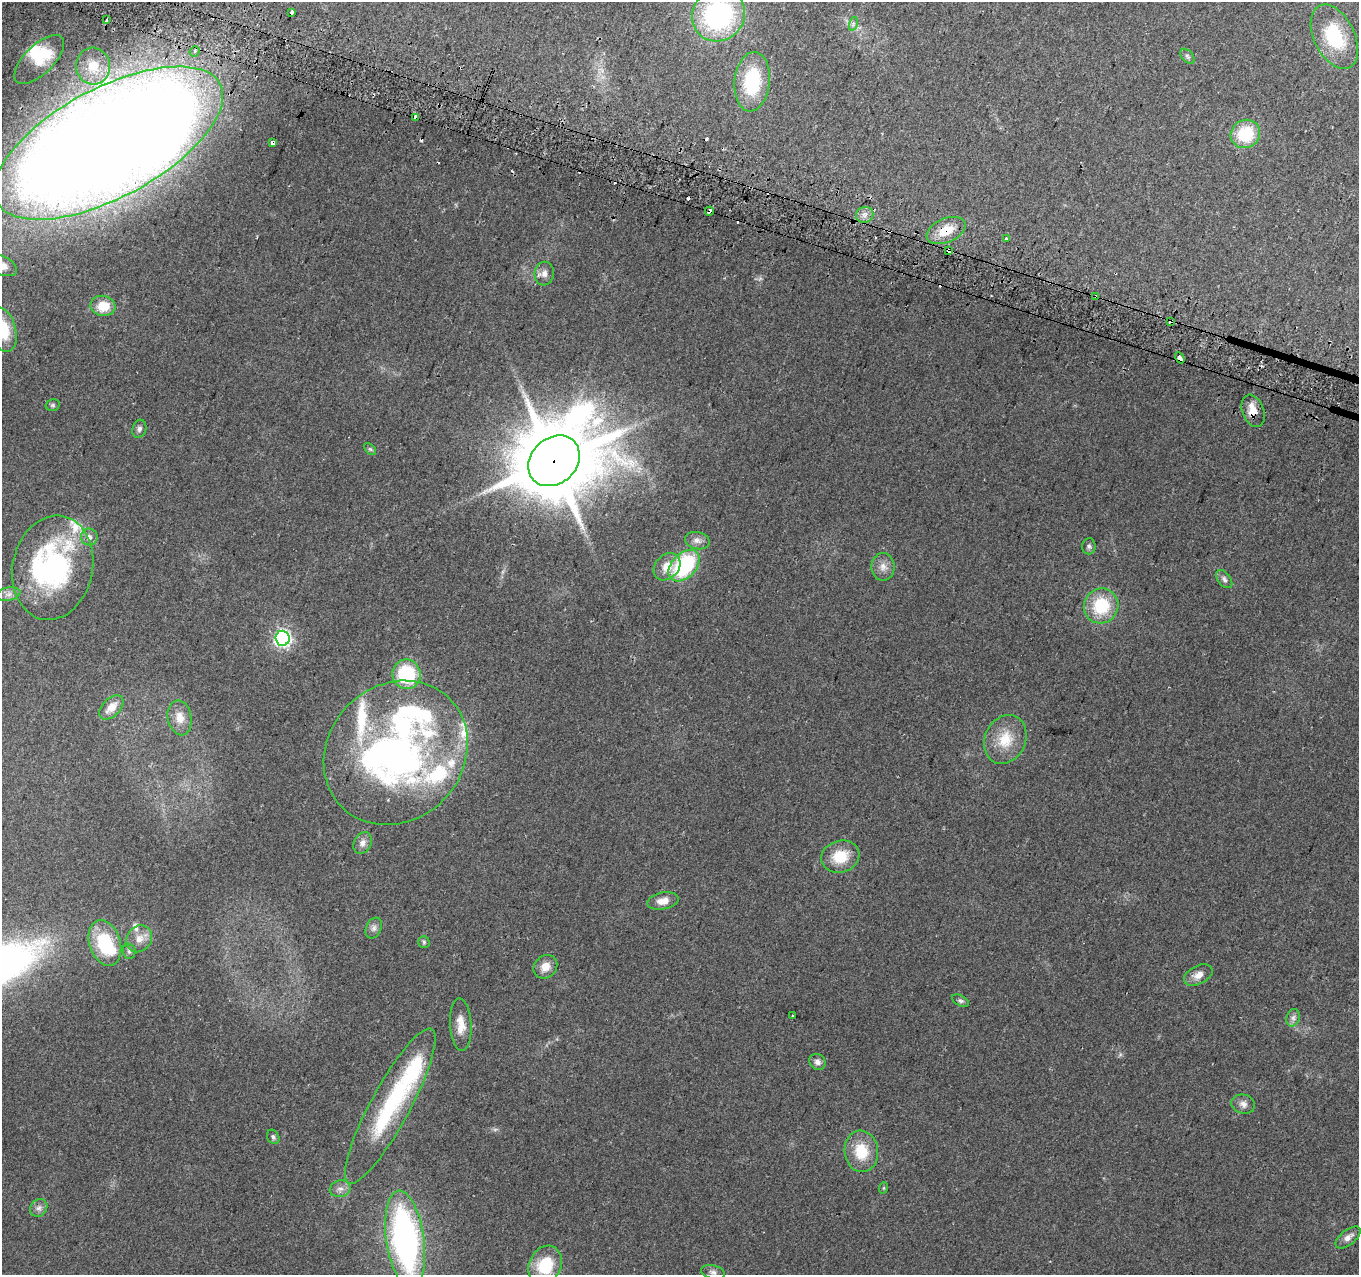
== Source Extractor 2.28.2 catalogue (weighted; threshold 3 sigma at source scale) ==
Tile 11 of 4 x 4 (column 3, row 3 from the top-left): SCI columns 2726-4082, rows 1520-2792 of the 5461 x 5648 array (HDU 1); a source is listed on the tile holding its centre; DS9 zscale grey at full resolution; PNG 1361 x 1277 px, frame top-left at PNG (2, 2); each listed source drawn as its Kron ellipse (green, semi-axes under 4 px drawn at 4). Shown black and unused: <1% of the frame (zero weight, under 2 of 3 exposures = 2% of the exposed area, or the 3 px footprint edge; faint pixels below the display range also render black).
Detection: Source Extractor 2.28.2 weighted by HDU 2 'WHT'; one run over the whole footprint, this tile lists its part. Background 0.079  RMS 0.0097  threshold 0.0435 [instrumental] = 3 sigma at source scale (4.5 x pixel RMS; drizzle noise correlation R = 1.50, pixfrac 1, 0.0396/0.0396 arcsec/px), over >= 5 px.
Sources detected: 102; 2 too faint to see at this stretch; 4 inside a brighter object's white glare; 12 cosmic-ray / hot-pixel residue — neither listed nor drawn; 11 inside a brighter listed object's ellipse — not listed separately; the other 73 listed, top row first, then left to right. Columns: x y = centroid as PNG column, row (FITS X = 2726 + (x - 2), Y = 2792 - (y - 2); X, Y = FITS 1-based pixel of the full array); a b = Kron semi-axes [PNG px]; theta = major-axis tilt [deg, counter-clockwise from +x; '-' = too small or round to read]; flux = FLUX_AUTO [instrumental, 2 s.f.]
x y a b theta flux
291 13 4 3 - 4.1
718 15 27 25 43 160
107 20 3 3 - 16
853 24 7 4 73 2.1
1334 37 34 20 -64 62
195 51 5 5 - 2.6
1187 56 9 5 -48 2.2
39 60 31 14 44 33
93 66 18 17 - 19
752 82 30 17 84 59
416 117 4 3 - 51
1245 134 15 14 - 45
273 142 4 3 - 32
109 143 126 54 28 3900
709 211 4 3 - 26
865 215 9 7 20 4.5
946 230 20 12 23 22
1006 238 3 3 - 4.2
949 251 4 3 - 17
2 266 16 9 -25 9.5
544 274 12 9 83 6.3
1095 296 3 3 - 7.4
103 306 12 10 -9 22
1170 321 4 3 - 12
3 329 23 13 -73 38
1180 358 6 3 -60 21
53 405 7 5 14 1.8
1253 411 16 10 -69 14
139 429 9 7 73 3
370 449 7 4 -44 1.6
554 461 28 22 44 10000
89 537 8 8 - 4.9
697 541 12 8 -13 5.5
1089 546 8 7 - 2.8
684 566 18 12 46 96
667 567 15 11 48 14
883 567 14 11 -88 7.9
53 568 52 40 78 180
1224 579 10 6 -52 3.2
8 594 12 6 11 4.8
1101 606 18 17 - 46
282 638 7 7 - 280
406 674 15 14 - 65
111 707 14 9 46 12
180 718 18 12 -78 12
1005 739 25 20 66 27
396 753 76 67 46 410
363 843 11 8 60 5.7
840 857 19 16 16 26
663 901 16 8 12 10
374 928 11 7 66 4
139 939 14 12 55 11
424 942 5 5 - 1.7
105 943 23 15 -72 56
129 951 8 6 -88 2.7
545 967 13 11 44 11
1198 975 15 9 27 7.8
960 1001 9 5 -28 2.2
792 1015 3 2 - 0.79
1293 1018 9 6 76 3.7
461 1025 26 10 -86 14
817 1062 8 7 - 4.5
1243 1104 12 9 -16 5.3
390 1106 88 19 62 110
273 1137 7 5 -61 2.2
861 1151 21 16 -83 29
883 1188 6 3 70 0.98
340 1189 10 8 11 5
39 1208 9 8 - 4.2
1348 1237 15 7 39 5.7
405 1239 49 19 -82 310
545 1265 20 16 64 40
713 1272 12 7 -15 3.9
Overlapping masked pixels (flux is a lower limit): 11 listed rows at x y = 416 117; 273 142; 109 143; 709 211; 946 230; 949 251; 1095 296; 1170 321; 1180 358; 1253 411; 554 461
Isophote crosses this tile's border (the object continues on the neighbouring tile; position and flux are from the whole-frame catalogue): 5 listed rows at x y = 718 15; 109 143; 2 266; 3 329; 405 1239